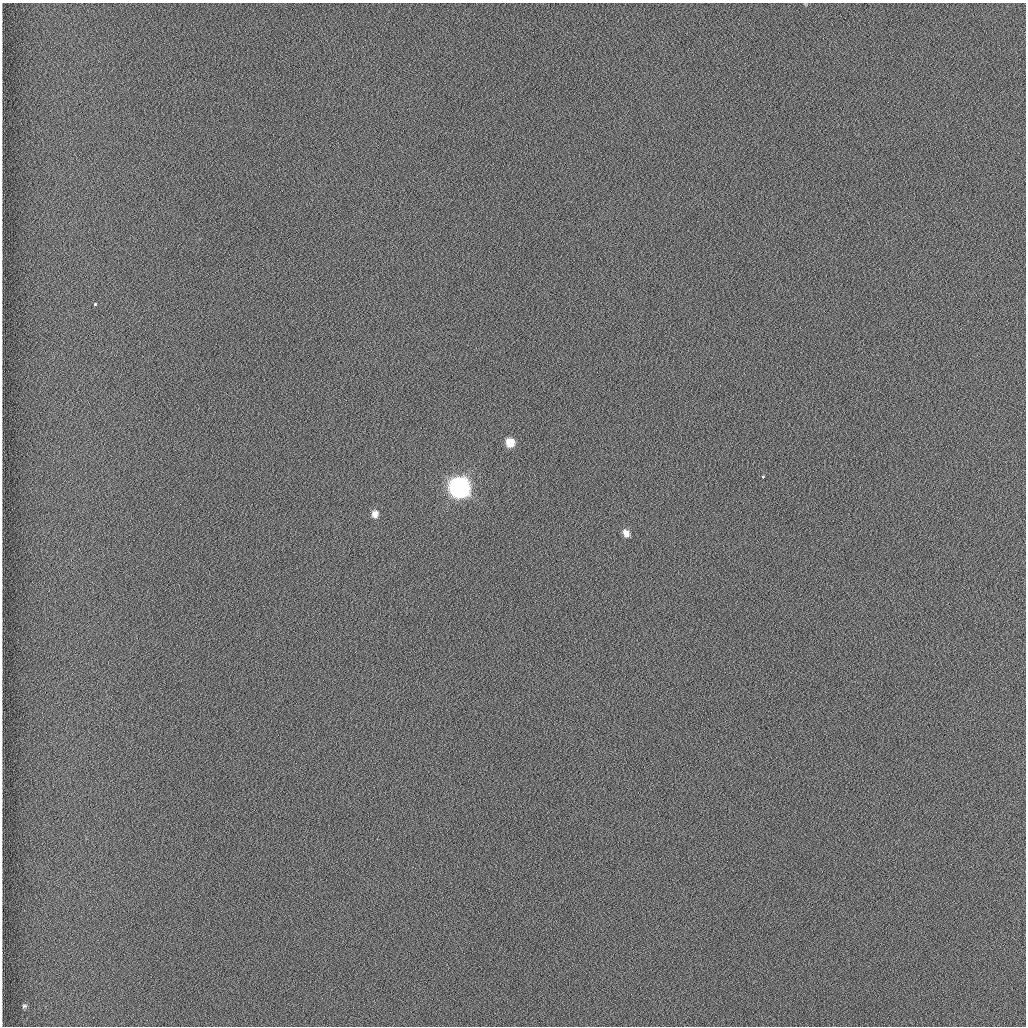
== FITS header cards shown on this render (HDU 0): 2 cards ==
NAXIS1  =                 1024 /fastest changing axis
NAXIS2  =                 1024 /next to fastest changing axis

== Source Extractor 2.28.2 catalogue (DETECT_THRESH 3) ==
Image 1024 x 1024 px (HDU 0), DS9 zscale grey, 1 PNG px = 1 image px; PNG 1028 x 1028 px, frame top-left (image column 1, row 1024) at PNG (2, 3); no overlay
Background 1260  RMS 6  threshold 17.9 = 3 sigma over >= 5 px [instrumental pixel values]
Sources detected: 7; all 7 listed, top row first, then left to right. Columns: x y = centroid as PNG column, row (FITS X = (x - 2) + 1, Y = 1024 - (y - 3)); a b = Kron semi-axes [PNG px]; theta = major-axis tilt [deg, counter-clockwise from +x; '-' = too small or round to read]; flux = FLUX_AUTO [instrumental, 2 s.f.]
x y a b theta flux
95 304 3 3 - 1600
510 442 8 7 - 6400
763 477 3 2 - 840
459 487 9 8 - 340000
375 514 8 7 - 2700
626 533 8 6 -64 2700
24 1006 7 5 15 720